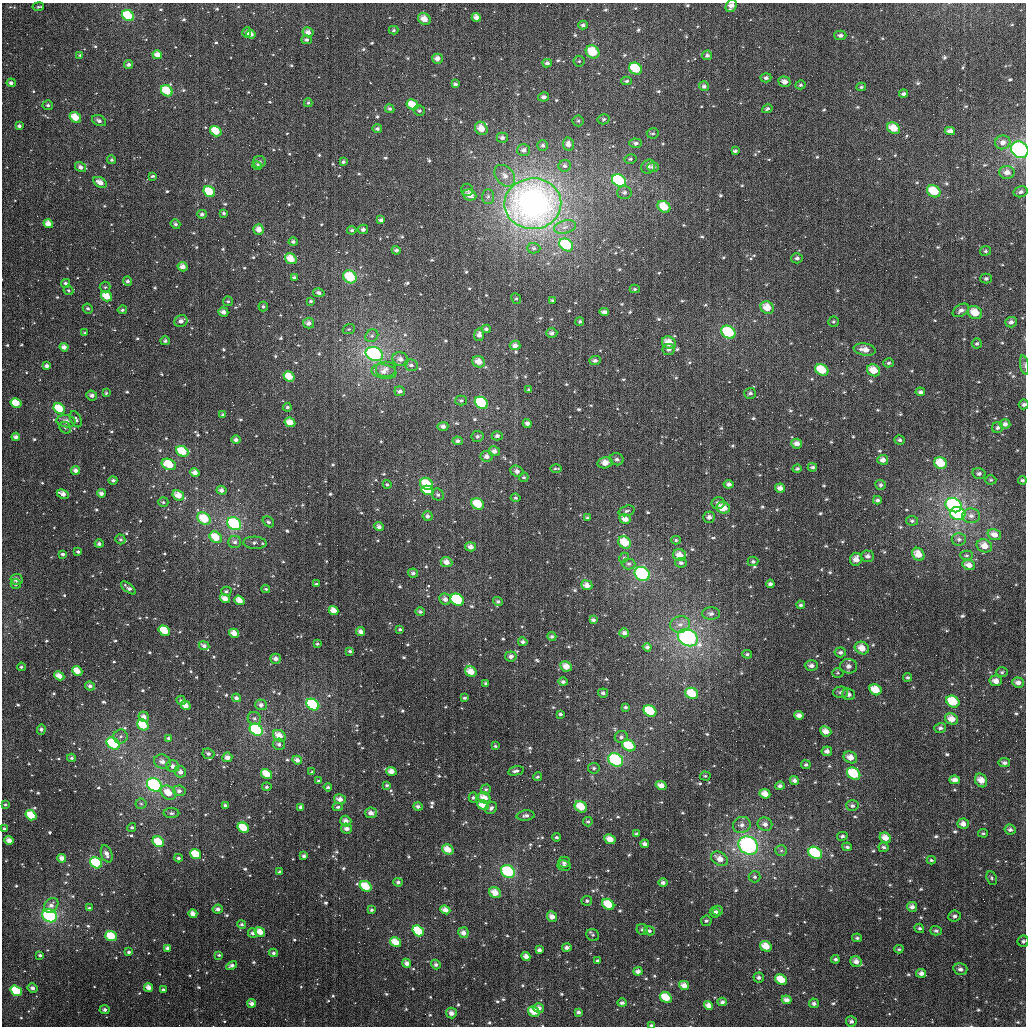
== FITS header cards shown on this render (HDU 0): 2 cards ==
NAXIS1  =                 1024
NAXIS2  =                 1024

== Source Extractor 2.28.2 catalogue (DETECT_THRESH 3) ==
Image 1024 x 1024 px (HDU 0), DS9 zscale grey, 1 PNG px = 1 image px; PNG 1028 x 1028 px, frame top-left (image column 1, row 1024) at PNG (2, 3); each listed source drawn as its Kron ellipse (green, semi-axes under 4 px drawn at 4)
Background 3820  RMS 82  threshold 247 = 3 sigma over >= 5 px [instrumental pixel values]
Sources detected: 852; of the 852, the 500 brightest by FLUX_AUTO listed and drawn (352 fainter detections omitted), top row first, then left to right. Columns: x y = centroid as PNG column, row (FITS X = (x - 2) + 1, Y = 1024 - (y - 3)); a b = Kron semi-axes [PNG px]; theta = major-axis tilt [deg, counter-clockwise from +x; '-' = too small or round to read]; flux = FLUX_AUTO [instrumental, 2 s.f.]
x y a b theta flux
731 6 6 5 - 3.3e+04
38 7 6 4 9 1.2e+04
128 16 6 5 - 2.1e+05
476 17 4 4 - 3.2e+04
424 19 6 5 - 6.7e+04
583 25 4 4 - 1.4e+04
393 30 5 4 - 9.7e+03
247 32 5 4 - 1.8e+04
308 32 5 5 - 3.2e+04
251 34 5 4 - 3.2e+04
840 35 6 5 - 1.8e+04
306 40 5 4 - 1.6e+04
593 52 7 6 - 1.5e+05
80 55 4 3 - 9.2e+03
157 55 5 4 - 5.1e+04
707 55 5 5 - 1.7e+04
437 59 5 5 - 3.5e+04
579 61 5 5 - 9.3e+03
547 63 5 4 - 1.7e+04
129 65 4 4 - 1.9e+04
636 69 7 5 -31 2.0e+05
766 78 5 4 - 1.7e+04
627 81 5 4 - 1.2e+04
785 82 6 5 - 3.2e+04
11 83 4 4 - 1.9e+04
455 84 4 3 - 1.7e+04
801 85 5 4 - 9.1e+03
704 86 5 4 - 1.6e+04
861 87 5 3 - 9.1e+03
167 91 6 5 - 1.7e+05
903 94 4 3 - 1.5e+04
544 97 5 4 - 2.2e+04
308 103 4 4 - 9.7e+03
48 105 5 5 - 1.3e+04
412 105 6 5 - 8.7e+04
390 109 5 4 - 1.2e+04
767 109 5 4 - 1.2e+04
419 111 5 5 - 1.3e+04
75 117 6 5 - 1.1e+05
604 119 6 5 - 1.3e+04
99 121 7 5 -27 2.2e+04
578 121 5 5 - 9.8e+03
19 126 4 3 - 1.6e+04
481 128 7 6 - 7.1e+04
893 128 7 5 -30 8.2e+04
377 129 5 4 - 1.4e+04
216 131 6 4 -35 1.2e+05
950 131 5 4 - 3.2e+04
653 133 6 5 - 1.1e+04
502 138 5 5 - 2.1e+04
1003 142 7 7 - 3.0e+04
636 143 6 4 -1 1.8e+04
568 144 6 5 - 3.1e+04
543 145 5 5 - 1.5e+04
523 150 6 6 - 2.2e+04
1020 150 9 8 - 5.9e+05
735 151 4 3 - 1.2e+04
630 159 6 4 14 1.0e+04
112 160 4 4 - 1.1e+04
259 162 6 5 - 2.1e+04
343 162 4 3 - 1.3e+04
257 166 4 4 - 1.9e+04
565 166 6 6 - 1.6e+04
81 167 6 4 -34 2.5e+04
648 167 7 6 - 2.0e+04
653 167 6 5 - 1.9e+04
1007 172 7 6 - 3.6e+04
153 176 4 3 - 9.4e+03
505 176 12 8 -48 4.4e+04
619 181 7 6 - 4.2e+05
100 182 7 4 -29 4.7e+04
467 190 6 6 - 1.3e+04
934 191 7 5 -31 1.5e+05
209 192 6 5 - 1.6e+05
624 192 7 6 - 1.9e+04
1021 192 7 5 16 1.8e+04
470 195 7 5 -20 4.9e+04
488 197 7 6 - 1.6e+04
533 204 28 25 2 2.8e+06
664 207 7 5 -35 1.1e+05
224 213 3 3 - 1.0e+04
202 214 5 4 - 1.7e+04
381 220 4 3 - 1.8e+04
48 224 5 4 - 5.3e+04
175 224 5 4 - 1.3e+04
565 227 11 6 16 3.3e+04
363 229 5 5 - 2.0e+04
259 230 5 5 - 4.8e+04
352 230 4 4 - 1.2e+04
293 242 4 4 - 1.5e+04
566 245 7 5 -36 3.6e+05
534 248 6 5 - 1.4e+04
396 250 4 3 - 1.6e+04
985 251 5 5 - 1.3e+04
797 258 5 5 - 1.6e+04
291 259 6 5 - 9.1e+04
182 267 5 4 - 4.0e+04
350 277 7 6 - 2.2e+05
294 278 4 3 - 1.5e+04
986 279 5 5 - 1.4e+04
128 281 4 4 - 1.4e+04
66 283 4 4 - 1.5e+04
105 287 5 5 - 9.9e+03
635 289 5 4 - 9.6e+03
68 290 5 4 - 9.9e+03
319 293 5 4 - 1.7e+04
107 296 6 4 -35 9.2e+04
516 299 5 4 - 9.2e+03
552 300 4 3 - 9.4e+03
228 301 5 4 - 1.2e+04
311 301 4 3 - 1.1e+04
263 307 5 4 - 1.1e+04
88 308 5 5 - 1.2e+04
767 308 7 6 - 8.2e+04
122 310 4 4 - 1.2e+04
961 310 9 5 31 2.4e+04
223 312 5 4 - 2.9e+04
604 312 5 4 - 2.5e+04
975 313 7 6 - 8.8e+04
181 321 7 5 25 2.6e+04
580 321 4 4 - 9.5e+03
833 322 5 5 - 1.1e+04
1011 322 6 5 - 2.2e+04
309 323 5 5 - 2.7e+04
349 329 6 4 21 9.1e+03
486 329 4 4 - 1.6e+04
728 332 7 6 - 3.0e+05
85 333 4 3 - 9.1e+03
552 333 5 5 - 1.8e+04
479 335 6 5 - 2.6e+04
372 336 7 6 - 1.7e+04
165 341 5 4 - 1.3e+04
669 342 7 6 - 8.4e+04
977 343 5 5 - 1.1e+04
515 345 5 4 - 3.1e+04
64 347 4 4 - 3.3e+04
669 349 6 5 - 1.9e+04
865 350 11 6 -9 5.2e+04
374 354 9 6 -24 1.0e+06
400 359 8 7 - 3.6e+04
595 360 6 4 1 2.0e+04
479 362 6 5 - 5.6e+04
889 363 5 4 - 1.0e+04
411 365 7 5 -18 1.9e+04
1025 365 10 4 -79 1.2e+04
47 366 3 3 - 2.1e+04
386 369 10 8 0 3.7e+04
822 370 7 5 -32 1.4e+05
874 370 7 5 -33 8.7e+04
384 372 12 7 -8 4.4e+04
289 376 6 4 -34 1.1e+05
529 390 3 3 - 1.0e+04
400 391 5 5 - 2.0e+04
920 392 5 4 - 1.4e+04
106 393 4 3 - 9.2e+03
750 393 6 5 - 1.6e+04
92 395 5 5 - 2.3e+04
461 401 5 5 - 1.1e+04
16 403 6 4 -31 1.0e+05
481 403 7 5 -35 3.5e+05
1024 404 5 5 - 1.5e+04
287 407 4 4 - 1.2e+04
59 409 6 5 - 1.9e+05
223 415 3 3 - 1.3e+04
76 419 8 5 -62 1.7e+04
66 421 9 6 -6 4.0e+04
290 422 5 4 - 6.4e+04
527 423 4 4 - 2.2e+04
1005 424 5 4 - 2.5e+04
443 426 5 4 - 2.7e+04
65 428 6 5 - 1.1e+04
998 428 6 5 - 1.5e+04
477 436 6 5 - 1.4e+04
497 436 5 4 - 1.7e+04
16 437 4 3 - 2.2e+04
236 440 4 4 - 2.0e+04
900 440 5 4 - 1.2e+04
458 441 5 4 - 1.7e+04
797 444 5 5 - 3.5e+04
182 451 6 5 - 1.8e+05
494 451 6 5 - 2.9e+04
486 456 6 5 - 2.7e+04
617 459 7 6 - 2.3e+04
883 460 5 5 - 3.0e+04
605 463 7 5 16 5.4e+04
941 463 7 5 -34 1.2e+05
169 464 7 5 -25 1.7e+05
812 467 4 4 - 1.1e+04
556 469 6 2 1 8.8e+03
797 469 5 4 - 1.1e+04
76 470 4 4 - 3.1e+04
517 471 6 5 - 2.2e+04
195 473 5 4 - 3.6e+04
979 473 6 5 - 1.5e+04
524 477 5 4 - 9.4e+03
113 480 4 4 - 1.4e+04
991 480 5 4 - 8.7e+03
1022 480 4 4 - 1.1e+04
387 484 4 4 - 1.0e+04
427 484 7 6 - 1.7e+05
729 484 5 4 - 2.3e+04
881 485 5 5 - 1.3e+04
780 488 5 4 - 3.3e+04
221 490 5 4 - 2.6e+04
428 490 6 4 -14 1.2e+05
101 493 4 4 - 2.2e+04
63 494 6 4 -25 3.9e+04
178 495 6 5 - 6.8e+04
438 495 6 5 - 1.5e+04
515 498 5 4 - 9.6e+03
877 500 4 4 - 1.5e+04
163 502 5 4 - 1.0e+04
718 503 6 6 - 1.9e+04
478 504 6 5 - 1.4e+05
954 505 8 6 -29 7.3e+05
723 508 7 6 - 8.8e+04
627 511 8 5 18 1.5e+04
958 514 8 6 -16 8.0e+05
427 516 5 5 - 1.9e+04
971 516 9 7 -3 2.9e+04
709 517 6 5 - 2.3e+04
588 518 4 3 - 1.4e+04
204 519 7 5 -34 1.5e+05
625 519 6 4 -20 4.8e+04
912 521 6 5 - 1.3e+04
268 522 6 4 -38 1.3e+04
234 524 7 6 - 5.1e+05
379 527 5 4 - 2.0e+04
994 535 7 5 -19 4.2e+04
216 537 7 5 -38 1.3e+05
120 539 5 4 - 1.1e+04
959 539 7 6 - 1.8e+04
676 540 4 4 - 9.0e+03
235 542 6 6 - 2.1e+04
625 542 7 5 -36 1.2e+05
255 543 11 6 -3 2.3e+04
99 544 4 4 - 1.8e+04
984 546 8 6 -24 5.8e+04
470 547 5 4 - 3.0e+04
78 552 4 4 - 1.2e+04
63 554 4 3 - 1.7e+04
918 554 7 5 -48 6.0e+04
679 555 7 6 - 5.9e+04
967 555 6 4 -1 9.6e+03
868 556 6 5 - 2.4e+04
624 558 5 4 - 8.8e+03
856 559 6 6 - 4.5e+04
753 561 5 5 - 1.4e+04
446 562 6 5 - 4.3e+04
681 563 6 5 - 1.8e+04
629 564 7 5 0 1.4e+04
969 565 6 5 - 4.1e+04
413 573 5 4 - 1.6e+04
642 574 8 6 -32 4.8e+05
17 579 6 5 - 2.9e+04
16 584 5 4 - 1.6e+04
316 584 3 3 - 8.7e+03
770 584 4 3 - 1.9e+04
587 585 5 5 - 4.2e+04
128 588 9 3 -38 2.6e+04
266 589 4 3 - 9.3e+03
226 591 5 4 - 1.2e+04
225 598 5 4 - 5.3e+04
445 599 6 5 - 2.7e+04
239 600 5 4 - 6.1e+04
457 600 7 5 -35 5.7e+05
498 601 5 4 - 1.3e+04
801 605 4 4 - 1.3e+04
333 610 5 4 - 5.7e+04
420 612 5 4 - 1.2e+04
711 614 9 6 0 2.4e+04
593 620 4 3 - 1.6e+04
680 624 10 8 13 3.8e+04
400 629 4 4 - 1.0e+04
164 631 6 4 -34 1.5e+05
360 632 4 4 - 2.7e+04
234 633 5 4 - 5.5e+04
624 633 5 4 - 2.1e+04
552 637 4 4 - 1.1e+04
688 638 10 8 -28 1.1e+06
523 642 5 4 - 1.6e+04
317 644 4 4 - 9.2e+03
204 646 5 4 - 2.2e+04
647 647 4 4 - 1.6e+04
862 648 7 6 - 6.6e+04
350 651 4 3 - 1.1e+04
840 652 6 5 - 1.7e+04
747 654 5 4 - 1.0e+04
511 656 6 5 - 2.5e+04
276 659 5 5 - 2.9e+04
566 666 6 5 - 5.6e+04
811 666 6 5 - 2.8e+04
849 666 8 7 - 3.3e+04
21 667 4 4 - 1.1e+04
77 671 5 4 - 8.5e+04
471 672 6 5 - 7.3e+04
1002 672 6 5 - 1.1e+04
838 673 6 5 - 9.0e+03
59 676 5 4 - 5.3e+04
908 677 4 4 - 1.1e+04
996 681 6 5 - 4.2e+04
563 682 4 4 - 1.5e+04
1018 682 6 5 - 2.9e+04
486 683 3 3 - 9.3e+03
90 686 5 4 - 2.2e+04
875 690 6 5 - 1.1e+05
841 692 7 6 - 2.0e+04
603 693 5 4 - 1.6e+04
692 693 7 5 -29 1.3e+05
849 694 6 5 - 2.4e+04
236 698 4 4 - 2.0e+04
464 698 3 3 - 1.1e+04
181 700 5 4 - 9.9e+03
953 702 7 5 -32 2.0e+05
313 704 7 5 -36 4.7e+05
186 705 5 4 - 5.9e+04
261 705 6 5 - 2.5e+04
626 707 4 4 - 1.2e+04
650 711 7 5 -32 2.7e+05
560 714 4 3 - 1.1e+04
799 715 4 4 - 2.9e+04
144 717 5 5 - 3.0e+04
254 718 7 6 - 1.8e+04
951 719 7 5 -26 6.0e+04
143 725 6 5 - 1.6e+05
940 728 6 5 - 1.7e+04
41 729 5 4 - 1.7e+04
256 730 7 5 -35 4.6e+05
826 731 6 5 - 4.5e+04
121 736 7 7 - 1.8e+04
279 736 7 5 -34 7.3e+04
621 737 6 5 - 1.7e+04
168 738 4 3 - 1.1e+04
113 743 7 5 -31 5.9e+05
279 744 6 6 - 2.0e+04
495 746 4 3 - 9.3e+03
629 746 7 5 -31 1.7e+05
827 751 5 4 - 2.5e+04
208 754 6 5 - 1.7e+04
227 757 5 5 - 3.0e+04
850 757 7 5 -24 5.0e+04
72 758 4 4 - 1.1e+04
297 760 5 4 - 2.7e+04
616 760 8 6 -31 4.2e+05
162 762 8 7 - 3.5e+04
1004 763 6 4 -9 1.8e+04
806 765 5 4 - 1.2e+04
173 766 6 6 - 2.7e+04
594 768 6 5 - 1.3e+04
391 771 5 4 - 4.2e+04
516 771 8 4 13 1.8e+04
180 772 6 5 - 3.0e+04
312 772 4 3 - 8.9e+03
267 774 6 4 -33 1.1e+05
854 774 7 5 -35 2.6e+05
705 776 5 4 - 8.6e+03
537 777 4 4 - 9.6e+03
794 780 4 4 - 2.0e+04
955 780 5 4 - 3.4e+04
981 780 7 5 -60 5.9e+04
318 781 4 3 - 9.4e+03
154 785 8 6 -34 7.1e+05
387 785 4 3 - 9.8e+03
661 785 5 4 - 4.4e+04
780 786 4 4 - 1.8e+04
267 787 5 4 - 1.2e+04
328 787 4 3 - 1.1e+04
486 789 5 4 - 1.2e+04
179 791 6 5 - 2.3e+04
168 793 8 6 -38 9.3e+04
765 794 5 4 - 5.6e+04
473 797 5 4 - 9.7e+03
484 798 6 5 - 6.5e+04
340 799 6 5 - 3.4e+04
141 804 5 5 - 1.0e+04
5 805 3 3 - 9.2e+03
225 805 3 3 - 1.1e+04
483 805 6 4 -22 6.6e+04
418 806 5 4 - 1.7e+04
852 806 6 5 - 1.7e+04
301 807 4 3 - 1.8e+04
338 807 5 4 - 1.2e+04
581 807 6 5 - 1.2e+05
491 808 6 5 - 1.9e+04
171 813 8 5 0 1.5e+04
371 813 6 5 - 3.3e+04
31 815 6 4 -37 1.3e+05
526 816 9 5 5 1.9e+04
346 821 5 5 - 3.1e+04
588 822 5 4 - 1.2e+04
765 824 7 6 - 2.9e+04
963 824 6 5 - 3.5e+04
742 825 9 8 - 2.6e+04
132 827 4 4 - 1.2e+04
243 828 6 5 - 1.9e+05
346 828 5 5 - 2.8e+04
4 829 3 3 - 1.2e+04
1010 830 5 5 - 1.9e+04
636 833 4 3 - 9.5e+03
983 833 5 4 - 9.1e+03
842 836 5 4 - 1.3e+04
556 837 4 4 - 1.2e+04
885 838 6 5 - 5.3e+04
610 839 6 4 -25 5.9e+04
9 840 4 4 - 3.6e+04
158 842 6 5 - 1.1e+05
645 844 4 4 - 2.4e+04
748 845 10 8 -36 8.6e+05
847 847 5 3 - 1.2e+04
884 847 5 4 - 1.4e+04
448 849 6 4 -34 7.0e+04
781 850 6 5 - 1.2e+04
815 853 7 5 -32 4.0e+05
107 854 9 5 -70 3.4e+04
196 854 6 4 -36 2.1e+05
304 856 4 3 - 1.5e+04
62 858 4 4 - 3.7e+04
178 858 4 3 - 1.3e+04
720 859 9 6 -31 5.4e+04
931 860 4 3 - 8.8e+03
564 862 6 5 - 2.1e+04
96 863 6 5 - 3.0e+05
564 866 6 5 - 1.8e+04
280 872 3 3 - 1.4e+04
508 872 7 6 - 3.9e+05
755 877 6 5 - 1.3e+04
992 878 7 5 -65 1.0e+04
398 882 4 4 - 1.4e+04
663 883 4 4 - 1.7e+04
366 886 6 5 - 1.7e+05
495 893 6 5 - 6.3e+04
587 901 5 5 - 1.2e+04
608 904 6 5 - 1.2e+05
51 905 8 6 48 2.7e+04
912 907 5 5 - 2.5e+04
89 908 3 3 - 9.2e+03
218 909 5 4 - 2.1e+04
372 910 4 3 - 1.2e+04
445 910 5 4 - 4.0e+04
718 911 5 5 - 1.8e+04
715 912 5 4 - 1.4e+04
193 914 4 4 - 3.7e+04
50 916 7 6 - 6.2e+05
954 916 6 5 - 1.8e+04
552 917 5 4 - 3.8e+04
706 921 5 5 - 1.2e+04
242 924 4 4 - 1.2e+04
919 928 5 4 - 1.1e+04
642 929 6 5 - 1.2e+04
418 931 6 5 - 2.3e+05
649 931 5 4 - 1.5e+04
936 931 5 5 - 1.4e+04
260 932 5 4 - 5.9e+04
253 933 5 4 - 1.6e+04
463 933 5 5 - 3.3e+04
593 935 7 6 - 9.9e+03
111 936 6 5 - 1.6e+05
857 938 5 4 - 1.2e+04
1023 941 5 5 - 1.5e+04
396 942 6 4 -31 8.4e+04
766 946 6 5 - 7.9e+04
567 947 5 4 - 2.2e+04
168 948 4 3 - 2.6e+04
899 949 4 4 - 8.7e+03
539 950 4 3 - 1.8e+04
129 952 3 3 - 1.3e+04
273 953 4 4 - 1.2e+04
40 955 3 3 - 1.0e+04
219 955 4 3 - 8.6e+03
526 956 4 4 - 3.0e+04
835 959 4 3 - 1.3e+04
598 961 3 3 - 1.0e+04
856 962 6 5 - 3.3e+04
407 963 5 4 - 2.9e+04
436 964 5 4 - 1.6e+04
232 965 6 3 30 2.2e+04
960 969 7 6 - 2.5e+04
638 971 4 4 - 2.4e+04
921 973 5 4 - 2.5e+04
759 978 5 5 - 1.5e+04
781 979 6 5 - 1.1e+05
684 985 5 4 - 4.2e+04
148 987 4 4 - 4.1e+04
33 988 5 4 - 2.4e+04
163 990 3 3 - 1.2e+04
16 991 6 5 - 2.7e+05
666 997 6 5 - 1.3e+05
787 1000 5 4 - 3.1e+04
722 1002 4 4 - 1.7e+04
252 1003 4 4 - 2.6e+04
622 1003 5 4 - 1.3e+04
814 1003 5 5 - 2.0e+04
709 1005 5 4 - 3.5e+04
539 1008 5 5 - 2.7e+04
105 1010 5 4 - 1.9e+04
534 1012 6 4 -31 7.8e+04
578 1012 4 3 - 1.6e+04
451 1013 5 5 - 3.2e+04
851 1021 5 5 - 1.8e+04
651 1025 4 3 - 8.8e+03
At the frame edge (FLAGS 8, measured only in part): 6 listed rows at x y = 731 6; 1020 150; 1025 365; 1024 404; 1023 941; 651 1025
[352 fainter detections neither listed nor drawn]

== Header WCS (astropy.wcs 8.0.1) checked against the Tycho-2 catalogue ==
Header WCS as astropy/WCSLIB reads it (applying the file's SIP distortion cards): RA---TAN-SIP/DEC--TAN-SIP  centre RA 01:34:26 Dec +37:59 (23.61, +37.99 deg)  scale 8.66 arcsec/px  FOV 147.8' x 147.9'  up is +179 deg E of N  parity flipped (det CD > 0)
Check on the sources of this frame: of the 60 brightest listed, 60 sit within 12.4 arcsec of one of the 180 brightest Tycho-2 stars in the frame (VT <= 11.16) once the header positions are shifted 3.74 arcsec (3.07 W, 2.13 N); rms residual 4.13 arcsec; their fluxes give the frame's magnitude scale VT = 22.68 - 2.5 log10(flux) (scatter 0.28 mag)
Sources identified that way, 355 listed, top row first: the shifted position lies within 12.4 arcsec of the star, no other Tycho-2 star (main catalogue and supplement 1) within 24.8 arcsec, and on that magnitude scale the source's flux lands within +1.5 / -3 mag of the star's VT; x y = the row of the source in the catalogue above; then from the Tycho-2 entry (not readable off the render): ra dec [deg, ICRS J2000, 3 dp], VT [Tycho-2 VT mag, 2 dp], TYC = Tycho-2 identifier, HIP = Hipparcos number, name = IAU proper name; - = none
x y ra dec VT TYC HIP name
731 6 22.991 +36.747 10.95 2305-953-1 - -
128 16 24.801 +36.802 8.96 2306-810-1 - -
476 17 23.755 +36.792 11.56 2305-911-1 - -
424 19 23.912 +36.799 10.19 2305-1089-1 - -
583 25 23.435 +36.804 12.23 2305-1359-1 - -
393 30 24.004 +36.827 12.30 2305-871-1 - -
247 32 24.445 +36.838 11.93 2305-1149-1 - -
308 32 24.260 +36.835 11.09 2305-919-1 - -
251 34 24.433 +36.842 11.38 2305-1077-1 - -
840 35 22.661 +36.811 11.87 2305-1438-1 - -
306 40 24.264 +36.853 11.47 2305-413-1 - -
593 52 23.403 +36.869 9.03 2305-691-1 7268 -
157 55 24.713 +36.895 10.53 2305-259-1 - -
437 59 23.870 +36.893 11.02 2305-501-1 - -
547 63 23.540 +36.898 11.39 2305-279-1 - -
129 65 24.799 +36.919 11.51 2306-194-1 - -
636 69 23.272 +36.906 10.15 2305-299-1 - -
766 78 22.881 +36.918 11.72 2305-235-1 - -
627 81 23.300 +36.936 12.34 2305-1371-1 - -
785 82 22.823 +36.926 10.97 2305-1129-1 - -
11 83 25.152 +36.966 11.53 2306-964-1 - -
455 84 23.815 +36.953 11.88 2305-1521-1 - -
801 85 22.776 +36.933 11.88 2305-1101-1 - -
861 87 22.593 +36.933 12.01 2305-419-1 - -
167 91 24.682 +36.982 9.23 2305-1201-1 - -
903 94 22.465 +36.945 11.70 2304-1149-1 - -
544 97 23.548 +36.979 11.61 2305-1461-1 - -
412 105 23.942 +37.005 9.97 2305-873-1 - -
390 109 24.011 +37.015 11.78 2305-1410-1 - -
767 109 22.873 +36.992 11.71 2305-1575-1 - -
75 117 24.956 +37.048 9.84 2306-1418-1 - -
99 121 24.886 +37.055 11.73 2306-732-1 - -
19 126 25.126 +37.069 12.07 2306-370-1 - -
481 128 23.733 +37.059 10.06 2305-1584-1 - -
893 128 22.491 +37.030 9.82 2304-775-1 - -
216 131 24.533 +37.077 10.19 2305-665-1 - -
950 131 22.321 +37.031 11.31 2304-1247-1 - -
502 138 23.670 +37.080 11.68 2305-1087-1 - -
1003 142 22.161 +37.054 11.61 2304-1101-1 - -
636 143 23.267 +37.084 12.01 2305-255-1 - -
568 144 23.470 +37.092 11.36 2305-209-1 - -
543 145 23.547 +37.095 11.96 2305-603-1 - -
523 150 23.605 +37.108 11.85 2305-669-1 - -
1020 150 22.108 +37.071 7.48 2304-1087-1 6872 -
735 151 22.967 +37.096 11.58 2305-201-1 - -
112 160 24.847 +37.148 12.17 2306-488-1 - -
259 162 24.401 +37.148 11.87 2305-421-1 - -
343 162 24.148 +37.145 11.72 2305-755-1 - -
257 166 24.407 +37.158 12.12 2305-169-1 - -
81 167 24.940 +37.167 11.63 2306-174-1 - -
653 167 23.213 +37.140 11.38 2305-533-1 - -
619 181 23.313 +37.177 8.61 2305-109-1 - -
100 182 24.880 +37.204 10.85 2306-678-1 - -
934 191 22.362 +37.178 9.60 2304-267-1 - -
209 192 24.550 +37.223 9.32 2305-1043-1 - -
624 192 23.297 +37.204 12.53 2305-753-1 - -
1021 192 22.102 +37.171 11.78 2304-451-1 - -
470 195 23.765 +37.219 10.72 2305-901-1 - -
533 204 23.569 +37.237 5.88 2305-1638-1 7321 -
664 207 23.175 +37.237 9.65 2305-711-1 - -
202 214 24.572 +37.277 11.69 2305-1091-1 - -
381 220 24.031 +37.284 11.50 2305-495-1 - -
48 224 25.036 +37.304 10.71 2306-859-1 - -
175 224 24.652 +37.302 12.05 2305-369-1 - -
363 229 24.084 +37.307 11.91 2305-575-1 - -
259 230 24.399 +37.312 10.68 2305-231-1 - -
293 242 24.295 +37.339 11.94 2305-655-1 - -
566 245 23.467 +37.335 8.88 2305-251-1 7285 -
396 250 23.983 +37.356 11.73 2305-39-1 - -
985 251 22.200 +37.316 12.11 2304-59-1 - -
797 258 22.770 +37.350 11.44 2305-605-1 - -
291 259 24.301 +37.381 9.97 2305-563-1 - -
182 267 24.629 +37.404 10.70 2305-303-1 - -
350 277 24.121 +37.423 8.78 2305-367-1 - -
294 278 24.291 +37.426 11.85 2305-1551-1 - -
986 279 22.196 +37.383 11.75 2304-611-1 - -
128 281 24.795 +37.440 11.69 2306-492-1 - -
635 289 23.258 +37.435 12.42 2305-1577-1 - -
68 290 24.974 +37.464 12.27 2306-1462-1 - -
319 293 24.214 +37.462 11.57 2305-331-1 - -
107 296 24.857 +37.477 10.03 2306-26-1 - -
228 301 24.490 +37.485 11.81 2305-1475-1 - -
263 307 24.384 +37.497 11.86 2305-557-1 - -
767 308 22.854 +37.472 10.18 2305-857-1 - -
122 310 24.810 +37.509 12.25 2814-1847-1 - -
961 310 22.267 +37.460 12.21 2304-337-1 - -
223 312 24.503 +37.512 11.36 2814-1798-1 - -
604 312 23.348 +37.493 12.18 2305-333-1 - -
975 313 22.224 +37.466 9.78 2304-723-1 - -
181 321 24.632 +37.535 11.93 2814-1686-1 - -
1011 322 22.115 +37.485 12.36 2304-169-1 - -
309 323 24.245 +37.535 11.36 2814-1799-1 - -
728 332 22.969 +37.534 8.75 2814-1628-1 - -
552 333 23.507 +37.547 11.78 2814-1755-1 - -
669 342 23.150 +37.562 10.47 2814-1953-1 - -
515 345 23.616 +37.579 11.44 2814-1674-1 - -
64 347 24.986 +37.601 11.08 2814-1611-1 - -
669 349 23.151 +37.579 11.36 2814-1740-1 - -
865 350 22.552 +37.564 10.83 2814-1715-1 - -
374 354 24.042 +37.607 8.07 2814-1462-1 7465 -
595 360 23.372 +37.610 11.74 2814-1859-1 - -
479 362 23.725 +37.620 10.17 2814-1680-1 - -
411 365 23.931 +37.631 11.83 2814-1520-1 - -
47 366 25.038 +37.646 11.72 2815-1376-1 - -
822 370 22.682 +37.617 10.11 2814-1687-1 - -
874 370 22.525 +37.614 10.42 2814-1444-1 - -
384 372 24.014 +37.648 11.88 2814-1341-1 - -
289 376 24.301 +37.665 10.11 2814-1825-1 - -
529 390 23.572 +37.684 12.17 2814-1613-1 - -
400 391 23.964 +37.695 12.20 2814-1581-1 - -
920 392 22.382 +37.661 12.30 2813-1036-1 - -
750 393 22.898 +37.678 11.73 2814-1565-1 - -
16 403 25.130 +37.736 11.25 2815-1161-1 - -
481 403 23.714 +37.720 8.84 2814-1934-1 - -
1024 404 22.065 +37.681 12.16 2813-1016-1 - -
59 409 24.998 +37.749 9.64 2814-1147-1 - -
66 421 24.976 +37.779 11.60 2814-1312-1 - -
290 422 24.296 +37.775 10.30 2814-1867-1 - -
1005 424 22.121 +37.731 11.39 2813-860-1 - -
443 426 23.830 +37.777 11.23 2814-1959-1 - -
998 428 22.143 +37.740 11.56 2813-149-1 - -
497 436 23.664 +37.797 12.41 2814-1235-1 - -
16 437 25.130 +37.817 11.86 2815-1382-1 - -
236 440 24.460 +37.818 11.36 2814-894-1 - -
797 444 22.752 +37.796 11.13 2814-1655-1 - -
182 451 24.622 +37.849 9.52 2814-1451-1 - -
494 451 23.672 +37.834 11.19 2814-1367-1 - -
486 456 23.696 +37.847 11.81 2814-1136-1 - -
617 459 23.299 +37.846 11.75 2814-1075-1 - -
883 460 22.489 +37.828 10.97 2813-575-1 - -
605 463 23.335 +37.856 10.62 2814-1038-1 - -
941 463 22.311 +37.831 9.80 2813-1140-1 - -
169 464 24.661 +37.881 9.98 2814-954-1 - -
76 470 24.948 +37.897 11.16 2814-912-1 - -
517 471 23.601 +37.881 12.30 2814-1468-1 - -
195 473 24.584 +37.899 11.65 2814-1417-1 - -
979 473 22.194 +37.852 12.21 2813-368-1 - -
524 477 23.582 +37.896 12.47 2814-1301-1 - -
113 480 24.833 +37.920 11.72 2814-1587-1 - -
1022 480 22.062 +37.864 12.11 2813-653-1 - -
387 484 23.997 +37.920 11.77 2814-1541-1 - -
427 484 23.876 +37.916 9.62 2814-1602-1 - -
729 484 22.955 +37.899 11.52 2814-904-1 - -
881 485 22.492 +37.888 12.08 2813-836-1 - -
780 488 22.798 +37.904 11.12 2814-891-1 - -
221 490 24.502 +37.940 11.59 2814-1908-1 - -
428 490 23.873 +37.932 9.83 2814-1972-1 - -
101 493 24.868 +37.952 11.17 2814-1709-1 - -
63 494 24.985 +37.954 11.29 2814-1820-1 - -
178 495 24.633 +37.955 10.59 2814-1725-1 - -
438 495 23.841 +37.942 12.02 2814-1273-1 - -
877 500 22.500 +37.925 12.07 2814-1793-1 - -
718 503 22.988 +37.944 12.20 2814-1987-1 - -
478 504 23.718 +37.963 9.46 2814-668-1 - -
954 505 22.267 +37.931 8.66 2813-2091-1 - -
723 508 22.969 +37.956 10.16 2814-1965-1 - -
958 514 22.254 +37.951 8.70 2813-2056-1 - -
427 516 23.872 +37.994 11.89 2814-662-1 - -
204 519 24.553 +38.010 9.17 2814-1149-1 - -
625 519 23.268 +37.989 10.72 2814-712-1 - -
234 524 24.461 +38.022 8.25 2814-1045-1 7594 -
379 527 24.019 +38.022 11.62 2814-1841-1 - -
994 535 22.140 +37.998 11.18 2813-1935-1 - -
216 537 24.516 +38.054 9.95 2814-1324-1 - -
120 539 24.809 +38.062 12.27 2814-1208-1 - -
959 539 22.248 +38.012 11.91 2813-1855-1 - -
235 542 24.459 +38.065 11.67 2814-1231-1 - -
625 542 23.267 +38.047 9.64 2814-951-1 - -
99 544 24.873 +38.073 12.22 2814-1544-1 - -
984 546 22.168 +38.026 10.68 2813-1773-1 - -
470 547 23.738 +38.066 11.32 2814-832-1 - -
78 552 24.938 +38.092 11.69 2814-778-1 - -
918 554 22.369 +38.053 11.30 2813-1803-1 - -
679 555 23.099 +38.073 10.52 2814-1840-1 - -
967 555 22.222 +38.050 12.46 2813-1767-1 - -
868 556 22.524 +38.061 11.27 2814-1210-1 - -
856 559 22.559 +38.070 10.87 2814-1102-1 - -
753 561 22.874 +38.082 12.21 2814-630-1 - -
446 562 23.811 +38.104 11.09 2814-828-1 - -
969 565 22.215 +38.073 10.95 2813-1671-1 - -
413 573 23.913 +38.132 11.84 2814-1132-1 - -
642 574 23.210 +38.121 8.15 2814-804-1 7204 -
17 579 25.125 +38.160 11.30 2815-1008-1 - -
770 584 22.819 +38.135 11.81 2814-1310-1 - -
587 585 23.380 +38.152 10.79 2814-376-1 - -
128 588 24.780 +38.180 11.70 2814-1252-1 - -
225 598 24.486 +38.201 11.01 2814-1713-1 - -
239 600 24.441 +38.205 11.18 2814-658-1 - -
498 601 23.651 +38.196 12.45 2814-1696-1 - -
801 605 22.724 +38.183 12.37 2814-294-1 - -
333 610 24.153 +38.226 10.72 2814-1768-1 - -
420 612 23.888 +38.224 12.38 2814-1393-1 - -
593 620 23.358 +38.234 11.72 2814-1919-1 - -
164 631 24.670 +38.280 9.73 2814-982-1 - -
360 632 24.070 +38.275 11.28 2814-1516-1 - -
234 633 24.456 +38.284 10.87 2814-1219-1 - -
552 637 23.483 +38.277 13.16 2814-120-1 - -
688 638 23.065 +38.272 7.44 2814-1664-1 7157 -
523 642 23.572 +38.291 11.98 2814-1583-1 - -
204 646 24.548 +38.315 11.65 2814-1036-1 - -
647 647 23.191 +38.297 11.94 2814-994-1 - -
862 648 22.532 +38.283 10.50 2814-1420-1 - -
350 651 24.101 +38.323 11.86 2814-1260-1 - -
840 652 22.597 +38.294 12.05 2814-917-1 - -
511 656 23.607 +38.327 11.47 2814-1419-1 - -
276 659 24.329 +38.344 11.23 2814-861-1 - -
566 666 23.438 +38.348 10.78 2814-198-1 - -
811 666 22.685 +38.329 11.81 2814-1694-1 - -
849 666 22.570 +38.327 11.71 2814-576-1 - -
77 671 24.936 +38.380 10.35 2814-1173-1 - -
471 672 23.728 +38.367 10.65 2814-1093-1 - -
59 676 24.991 +38.392 10.71 2814-1365-1 - -
908 677 22.389 +38.349 12.51 2813-1207-1 - -
563 682 23.445 +38.385 12.01 2814-902-1 - -
1018 682 22.050 +38.351 11.61 2813-1372-1 - -
90 686 24.897 +38.415 11.95 2814-582-1 - -
875 690 22.485 +38.382 10.61 2813-1210-1 - -
841 692 22.592 +38.390 12.31 2814-382-1 - -
603 693 23.321 +38.410 11.83 2814-1573-1 - -
692 693 23.049 +38.405 9.58 2814-1131-1 - -
849 694 22.567 +38.395 11.49 2814-907-1 - -
236 698 24.447 +38.440 11.57 2814-358-1 - -
953 702 22.246 +38.403 9.56 2813-799-1 - -
313 704 24.211 +38.453 8.69 2814-26-1 - -
186 705 24.603 +38.459 10.53 2814-1641-1 - -
261 705 24.371 +38.455 11.34 2814-1322-1 - -
626 707 23.252 +38.442 12.20 2814-1116-1 - -
650 711 23.175 +38.450 10.05 2814-935-1 - -
560 714 23.451 +38.463 12.01 2814-302-1 - -
799 715 22.719 +38.449 11.67 2814-1880-1 - -
144 717 24.731 +38.488 11.61 2814-1272-1 - -
951 719 22.248 +38.445 10.77 2813-1648-1 - -
143 725 24.733 +38.508 9.71 2814-1481-1 - -
940 728 22.284 +38.468 12.19 2813-436-1 - -
256 730 24.384 +38.516 8.40 2814-156-1 7572 -
826 731 22.634 +38.486 11.29 2814-332-1 - -
279 736 24.313 +38.529 10.58 2814-1065-1 - -
621 737 23.263 +38.514 11.99 2814-1639-1 - -
168 738 24.655 +38.539 12.60 2814-1358-1 - -
113 743 24.822 +38.554 8.77 2814-538-1 - -
279 744 24.314 +38.550 11.77 2814-771-1 - -
629 746 23.237 +38.535 9.72 2814-1465-1 - -
827 751 22.628 +38.533 11.31 2814-962-1 - -
208 754 24.531 +38.574 11.27 2814-1651-1 - -
850 757 22.554 +38.546 11.01 2814-1253-1 - -
297 760 24.256 +38.587 11.25 2814-70-1 - -
616 760 23.275 +38.571 8.28 2814-1964-1 - -
162 762 24.671 +38.595 11.47 2814-1777-1 - -
1004 763 22.082 +38.544 12.85 2813-1830-1 - -
173 766 24.640 +38.606 12.27 2814-1013-1 - -
391 771 23.966 +38.610 11.00 2814-1978-1 - -
180 772 24.615 +38.620 11.88 2814-38-1 - -
267 774 24.350 +38.622 9.96 2814-1353-1 - -
854 774 22.543 +38.585 9.23 2814-620-1 - -
794 780 22.726 +38.606 11.82 2814-204-1 - -
955 780 22.232 +38.591 11.09 2813-1798-1 - -
981 780 22.150 +38.590 10.58 2813-2036-1 - -
318 781 24.191 +38.636 12.26 2814-1369-1 - -
661 785 23.134 +38.628 10.81 2814-1323-1 - -
780 786 22.770 +38.620 11.89 2814-1947-1 - -
267 787 24.350 +38.652 11.87 2814-112-1 - -
328 787 24.161 +38.651 12.00 2814-873-1 - -
179 791 24.619 +38.665 11.52 2814-684-1 - -
765 794 22.814 +38.641 10.56 2814-1920-1 - -
473 797 23.713 +38.669 12.63 2814-230-1 - -
484 798 23.678 +38.669 10.35 2814-92-1 - -
340 799 24.123 +38.680 11.15 2814-738-1 - -
225 805 24.477 +38.698 12.06 2814-744-1 - -
483 805 23.682 +38.686 10.79 2814-853-1 - -
418 806 23.883 +38.693 12.03 2814-418-1 - -
852 806 22.545 +38.662 11.70 2814-1037-1 - -
301 807 24.243 +38.700 11.50 2814-1459-1 - -
338 807 24.129 +38.698 11.98 2814-406-1 - -
581 807 23.379 +38.685 9.71 2814-1035-1 - -
526 816 23.547 +38.709 12.01 2814-208-1 - -
346 821 24.104 +38.732 11.49 2814-1032-1 - -
588 822 23.358 +38.720 11.96 2814-96-1 - -
765 824 22.812 +38.714 12.16 2814-1697-1 - -
963 824 22.201 +38.696 10.95 2813-1015-1 - -
132 827 24.764 +38.754 11.57 2814-979-1 - -
243 828 24.419 +38.752 10.10 2814-1513-1 - -
346 828 24.102 +38.750 11.51 2814-290-1 - -
1010 830 22.056 +38.705 12.19 2813-1315-1 - -
636 833 23.208 +38.745 12.36 2814-1625-1 - -
983 833 22.138 +38.717 12.20 2813-969-1 - -
842 836 22.572 +38.736 12.04 2814-796-1 - -
885 838 22.439 +38.737 10.87 2813-1768-1 - -
610 839 23.287 +38.761 11.19 2814-1008-1 - -
9 840 25.141 +38.788 10.93 2815-1018-1 - -
158 842 24.681 +38.789 9.53 2814-164-1 - -
645 844 23.181 +38.770 11.23 2814-224-1 - -
748 845 22.860 +38.767 7.25 2814-998-1 7095 -
448 849 23.788 +38.795 10.14 2814-1824-1 - -
815 853 22.652 +38.779 8.94 2814-590-1 7033 -
107 854 24.841 +38.817 11.55 2814-1391-1 - -
196 854 24.565 +38.817 9.84 2814-178-1 - -
304 856 24.232 +38.817 11.69 2814-1446-1 - -
62 858 24.979 +38.830 11.24 2814-1068-1 - -
178 858 24.619 +38.827 11.76 2814-634-1 - -
720 859 22.947 +38.801 11.65 2814-1922-1 - -
564 862 23.427 +38.818 11.54 2814-1179-1 - -
96 863 24.872 +38.841 8.67 2814-584-1 7727 -
564 866 23.428 +38.827 12.22 2814-78-1 - -
508 872 23.599 +38.846 8.30 2814-458-1 7331 -
663 883 23.121 +38.862 12.31 2814-122-1 - -
366 886 24.038 +38.888 9.61 2814-672-1 - -
495 893 23.638 +38.897 10.55 2814-378-1 - -
587 901 23.355 +38.910 11.90 2814-168-1 - -
608 904 23.287 +38.919 9.81 2814-696-1 - -
51 905 25.010 +38.943 11.69 2815-721-1 - -
912 907 22.349 +38.900 11.52 2813-1342-1 - -
218 909 24.495 +38.948 12.14 2814-775-1 - -
372 910 24.019 +38.944 11.85 2814-1297-1 - -
445 910 23.791 +38.941 10.95 2814-815-1 - -
715 912 22.959 +38.929 11.46 2814-1101-1 - -
193 914 24.572 +38.960 10.69 2814-234-1 - -
552 917 23.461 +38.951 11.02 2814-1266-1 - -
242 924 24.421 +38.984 12.53 2814-152-1 - -
919 928 22.324 +38.951 12.38 2813-1187-1 - -
418 931 23.873 +38.993 9.65 2814-602-1 - -
936 931 22.273 +38.955 12.32 2813-1687-1 - -
260 932 24.363 +39.002 10.40 2814-1888-1 - -
253 933 24.387 +39.005 11.94 2814-1135-1 - -
463 933 23.734 +38.994 10.83 2814-1244-1 - -
396 942 23.943 +39.021 10.07 2814-50-1 - -
766 946 22.796 +39.008 10.21 2814-190-1 - -
567 947 23.414 +39.024 11.71 2814-392-1 - -
168 948 24.649 +39.044 11.93 2814-713-1 - -
539 950 23.498 +39.031 12.25 2814-1239-1 - -
273 953 24.321 +39.052 12.06 2814-649-1 - -
40 955 25.044 +39.064 12.06 2815-677-1 - -
526 956 23.538 +39.048 11.96 2814-657-1 - -
856 962 22.516 +39.037 11.47 2814-60-1 - -
407 963 23.907 +39.071 11.40 2814-517-1 - -
232 965 24.448 +39.083 11.70 2814-575-1 - -
960 969 22.192 +39.045 11.64 2813-793-1 - -
638 971 23.191 +39.077 11.35 2814-487-1 - -
921 973 22.313 +39.059 11.06 2813-1260-1 - -
759 978 22.816 +39.083 11.39 2814-507-1 - -
781 979 22.746 +39.086 10.36 2814-569-1 - -
684 985 23.046 +39.108 10.59 2814-499-1 - -
148 987 24.706 +39.139 11.31 2814-375-1 - -
33 988 25.065 +39.143 11.54 2815-969-1 - -
163 990 24.661 +39.144 12.57 2814-563-1 - -
16 991 25.116 +39.150 9.03 2815-619-1 - -
666 997 23.101 +39.138 9.93 2814-223-1 - -
787 1000 22.727 +39.135 11.36 2814-485-1 - -
722 1002 22.927 +39.145 11.49 2814-623-1 - -
252 1003 24.386 +39.174 11.26 2814-201-1 - -
814 1003 22.642 +39.140 11.91 2814-635-1 - -
709 1005 22.968 +39.154 11.15 2814-385-1 - -
539 1008 23.495 +39.171 11.53 2814-441-1 - -
534 1012 23.510 +39.180 10.08 2814-331-1 - -
451 1013 23.766 +39.189 11.16 2814-145-1 - -
851 1021 22.524 +39.181 11.78 2814-369-1 - -